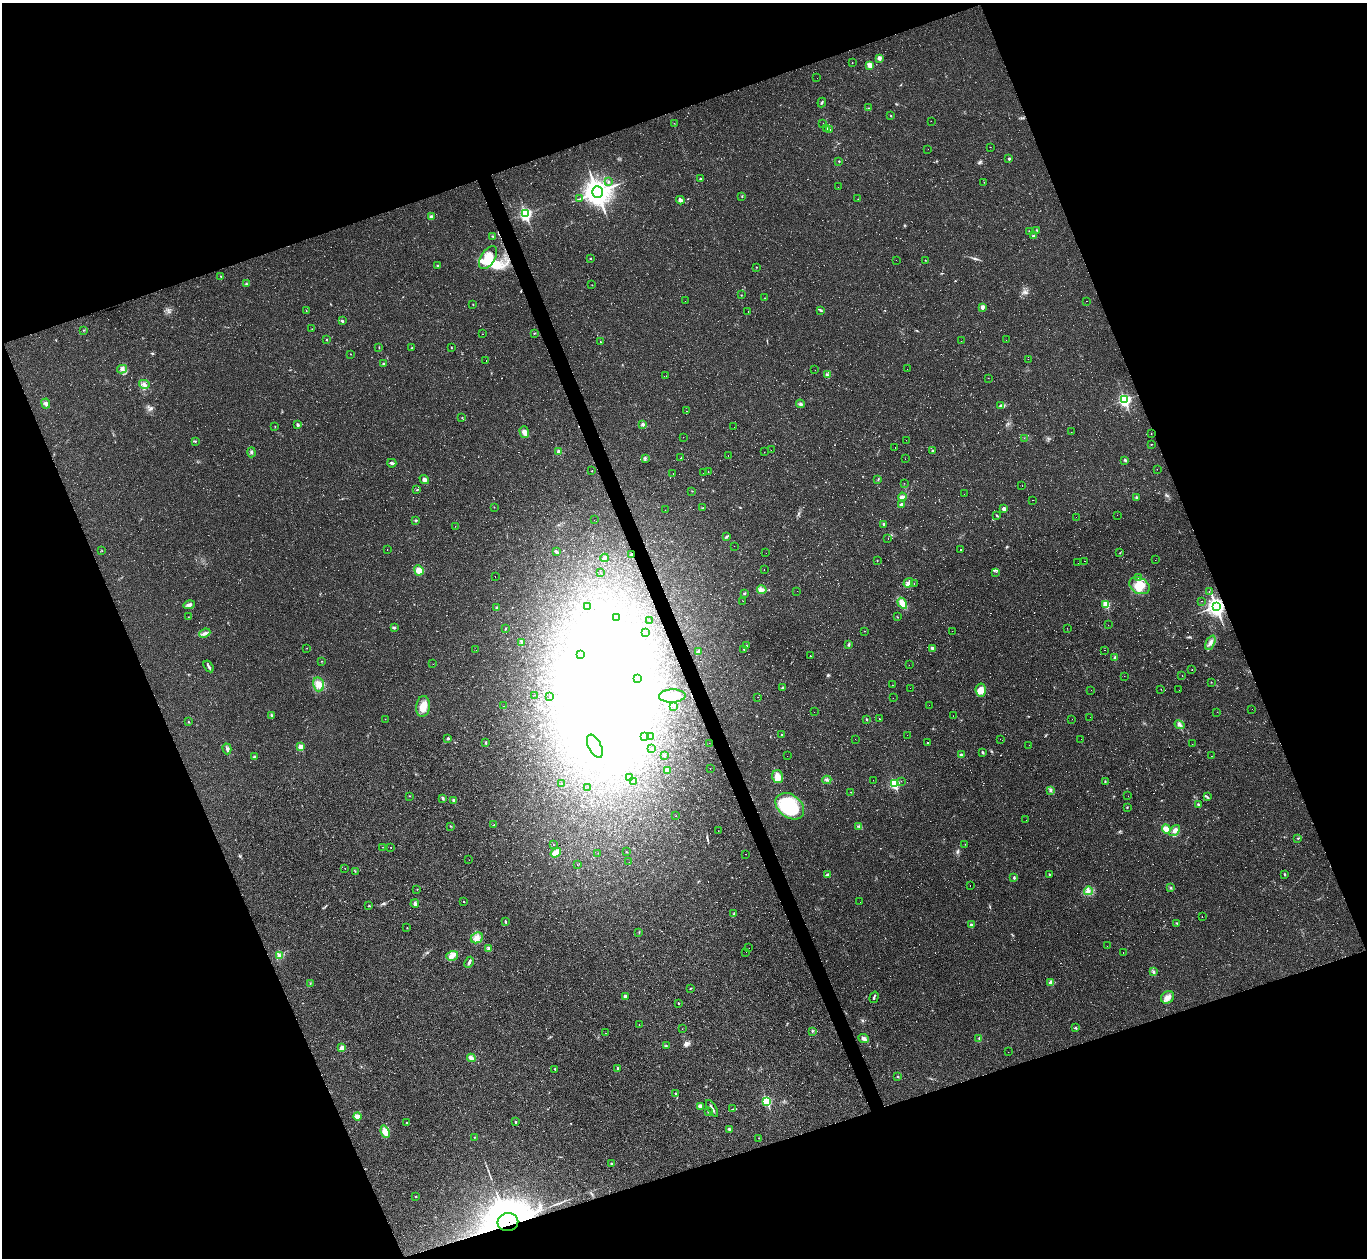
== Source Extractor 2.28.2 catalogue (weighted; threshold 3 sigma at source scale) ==
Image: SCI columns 1-5459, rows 274-5296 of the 5459 x 5444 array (HDU 1 of 3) = the unmasked area's bounding box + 8 px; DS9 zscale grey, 4 x 4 block average (1 PNG px = mean of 4 x 4 image px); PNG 1369 x 1260 px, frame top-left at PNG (2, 3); each listed source drawn as its Kron ellipse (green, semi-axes under 4 px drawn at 4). Shown black and unused: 41% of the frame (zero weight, under 2 of 3 exposures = <1% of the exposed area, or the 3 px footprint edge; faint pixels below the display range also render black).
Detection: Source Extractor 2.28.2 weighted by HDU 2 'WHT'. Background 0.0485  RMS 0.0067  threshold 0.0303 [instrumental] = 3 sigma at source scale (4.5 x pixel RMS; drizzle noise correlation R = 1.50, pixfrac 1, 0.05/0.05 arcsec/px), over >= 5 px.
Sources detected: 634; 22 too faint to see at this stretch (4 x 4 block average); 73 inside a brighter object's white glare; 176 cosmic-ray / hot-pixel residue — neither listed nor drawn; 1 coinciding with a brighter row at this scale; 1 inside a brighter listed object's ellipse — not listed separately; the other 361 listed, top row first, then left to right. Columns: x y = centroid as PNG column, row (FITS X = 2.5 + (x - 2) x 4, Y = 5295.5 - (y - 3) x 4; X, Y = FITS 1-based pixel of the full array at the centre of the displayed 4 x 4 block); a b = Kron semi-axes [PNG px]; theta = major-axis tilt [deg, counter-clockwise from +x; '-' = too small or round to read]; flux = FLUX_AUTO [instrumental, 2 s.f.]
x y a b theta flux
879 58 2 2 - 39
852 63 2 2 - 1.7
870 65 4 4 - 21
817 78 2 2 - 0.77
822 103 5 2 - 4.2
869 108 2 2 - 1.6
891 116 2 2 - 2.1
931 121 2 2 - 0.66
674 123 2 2 - 0.8
823 124 2 2 - 0.82
826 128 2 2 - 3.6
829 129 2 2 - 1.5
990 147 2 2 - 0.56
928 149 2 2 - 0.43
1009 158 2 2 - 12
839 161 2 2 - 5
701 179 3 2 - 4
609 182 2 2 - 2.7
984 182 2 2 - 0.76
838 187 2 2 - 0.65
597 192 6 5 - 4300
742 196 2 2 - 2
580 198 2 2 - 1.3
858 199 2 2 - 1.7
680 200 4 3 - 13
525 214 3 2 - 680
431 217 2 2 - 31
1029 231 2 2 - 1.8
1037 231 2 2 - 2.6
493 236 3 2 - 3
1034 236 4 2 - 5.5
488 258 13 7 57 110
590 258 2 2 - 2.5
896 260 2 2 - 0.51
925 260 2 2 - 1.1
438 266 3 2 - 5.5
756 267 2 2 - 1.4
221 276 2 2 - 2.5
246 284 2 2 - 3.5
592 285 2 2 - 0.67
741 295 2 2 - 1.8
765 298 2 2 - 1.2
685 301 2 2 - 0.53
1086 301 2 2 - 0.68
473 304 2 2 - 2
982 307 3 3 - 13
306 310 2 2 - 1.3
820 310 2 2 - 3.2
748 312 2 2 - 1.6
342 321 3 2 - 5.4
312 329 2 2 - 0.76
84 330 2 2 - 1.6
534 333 3 2 - 2.4
482 334 2 2 - 2.6
327 339 2 2 - 5.6
1006 340 2 2 - 0.54
961 341 2 2 - 0.42
600 342 2 2 - 5.5
379 347 3 2 - 2.2
451 347 3 2 - 2.6
412 348 3 2 - 2
351 354 2 2 - 1
1028 359 2 2 - 0.47
486 360 2 2 - 29
383 363 2 2 - 5.6
122 369 5 3 - 9.3
907 369 2 2 - 0.47
815 370 2 2 - 0.52
827 375 3 3 - 6.3
666 376 2 2 - 0.47
988 378 2 2 - 0.56
144 384 5 4 - 13
1125 400 3 2 - 660
46 404 5 3 - 11
800 404 4 3 - 7
1001 405 4 3 - 7.3
687 411 2 2 - 26
462 418 2 2 - 1.3
643 424 3 3 - 8.1
298 425 2 2 - 8.8
275 427 2 2 - 1.3
734 427 2 2 - 0.71
524 432 6 4 -72 20
1071 432 2 2 - 0.57
1151 434 2 2 - 1.5
683 437 2 2 - 0.61
1024 438 2 2 - 0.79
906 440 2 2 - 0.71
195 441 3 2 - 2.6
1151 444 2 2 - 1.5
895 448 2 2 - 2.2
771 450 2 2 - 38
932 451 3 2 - 3.6
251 452 5 2 - 4.9
559 452 2 2 - 51
764 452 2 2 - 0.83
728 455 2 2 - 68
645 458 2 2 - 4
681 458 2 2 - 1.1
905 459 2 2 - 0.51
1125 460 2 2 - 15
392 463 4 2 - 8.1
1157 469 2 2 - 0.45
592 471 2 2 - 1.5
708 472 2 2 - 1.4
673 473 2 2 - 1.4
703 473 2 2 - 2.3
424 479 5 4 - 13
878 479 2 2 - 1.7
904 483 2 2 - 0.8
1022 486 2 2 - 1.3
417 490 2 2 - 1.8
692 491 2 2 - 1.4
964 494 2 2 - 0.85
902 497 4 2 - 16
1136 498 3 2 - 4.3
1032 500 2 2 - 1.3
901 504 3 2 - 8.9
494 507 2 2 - 1.8
703 507 2 2 - 1.6
1004 508 4 4 - 11
665 510 2 2 - 0.51
997 515 3 2 - 3.2
1117 515 2 2 - 0.98
1076 517 2 2 - 0.41
594 520 2 2 - 0.39
416 521 3 2 - 3.8
884 524 3 2 - 4.1
455 526 2 2 - 0.83
726 537 2 2 - 2.4
888 538 2 2 - 0.64
734 546 2 2 - 0.47
387 549 2 2 - 2.7
961 550 2 2 - 3.8
102 551 2 2 - 1.2
556 552 3 2 - 4.9
766 553 2 2 - 0.49
1120 553 2 2 - 1.5
631 555 2 2 - 11
605 558 4 3 - 8.2
877 560 2 2 - 1.2
1155 560 2 2 - 0.62
1084 561 2 2 - 1.2
1078 563 2 2 - 0.92
764 569 2 2 - 1.2
419 570 5 4 - 31
996 572 2 2 - 1.2
600 573 2 2 - 0.73
495 576 2 2 - 25
1138 577 2 2 - 1.5
908 583 5 4 - 12
914 583 2 2 - 0.98
1139 586 11 8 -28 62
762 590 4 4 - 11
797 591 2 2 - 0.43
1209 591 2 2 - 2.2
744 593 3 2 - 3.6
743 601 2 2 - 0.75
1202 601 2 2 - 0.78
902 603 6 3 -56 48
1106 604 2 2 - 160
189 605 6 3 15 13
1216 606 4 3 - 2000
588 607 3 2 - 2.2
497 608 3 3 - 7.1
188 617 2 2 - 1.3
616 617 2 2 - 10
897 617 2 2 - 1.6
650 621 2 2 - 0.63
1108 625 2 2 - 0.88
394 628 3 2 - 3.9
1067 628 2 2 - 1.2
505 629 2 2 - 2.2
865 631 2 2 - 1.2
952 631 2 2 - 0.55
205 633 6 2 22 10
646 633 2 2 - 0.83
521 643 4 3 - 6.7
1210 643 8 3 63 14
849 645 3 2 - 2.1
746 646 2 2 - 6.6
307 648 2 2 - 1
932 648 2 2 - 22
744 649 2 2 - 2.8
476 650 2 2 - 0.63
1104 650 2 2 - 1.3
698 652 2 2 - 2.3
581 654 2 2 - 0.98
810 656 2 2 - 76
1115 657 3 2 - 11
322 661 2 2 - 1.2
433 664 2 2 - 4.4
909 665 2 2 - 0.39
209 666 6 2 -56 7.7
1192 670 2 2 - 1.2
1182 675 2 2 - 0.81
1124 676 2 2 - 0.58
638 678 2 2 - 0.86
1211 682 2 2 - 1.4
319 684 7 5 -77 29
892 685 2 2 - 0.8
783 688 4 2 - 4.2
910 688 2 2 - 0.37
1161 689 2 2 - 0.77
981 690 7 5 -85 39
1091 690 2 2 - 0.4
1179 690 2 2 - 1.2
535 695 2 2 - 2.1
550 696 2 2 - 9.7
672 696 13 6 2 67
758 697 2 2 - 0.8
893 698 2 2 - 0.52
929 705 2 2 - 1.1
423 706 10 7 84 43
504 706 2 2 - 13
673 706 2 2 - 1.1
1252 709 2 2 - 0.63
814 712 2 2 - 0.81
1217 712 2 2 - 0.49
271 715 3 2 - 4.6
953 716 2 2 - 0.61
1090 717 2 2 - 0.43
385 719 2 2 - 0.8
866 719 2 2 - 8.4
880 719 2 2 - 2.8
1072 719 2 2 - 3.5
189 722 2 2 - 2.5
1179 725 5 2 - 8.3
782 735 2 2 - 2.6
907 735 2 2 - 2.1
644 736 2 2 - 0.75
651 737 2 2 - 0.75
448 738 3 2 - 4
855 739 2 2 - 0.47
1000 739 2 2 - 0.54
1081 739 2 2 - 0.42
928 742 2 2 - 2.5
486 743 2 2 - 9.4
709 743 2 2 - 0.52
1192 744 2 2 - 0.4
1029 745 2 2 - 0.75
595 746 12 6 -63 55
301 747 2 2 - 67
651 748 2 2 - 1
227 749 5 2 - 7.1
983 752 3 2 - 3.9
664 755 2 2 - 11
961 755 3 2 - 6.7
787 756 2 2 - 0.68
1211 756 2 2 - 0.61
254 757 2 2 - 13
710 769 2 2 - 0.87
667 770 2 2 - 28
629 777 2 2 - 7.8
778 777 6 5 - 43
827 780 4 3 - 7
873 780 2 2 - 0.49
634 781 2 2 - 3.7
901 781 2 2 - 0.5
1105 781 2 2 - 2.9
561 784 2 2 - 2.2
894 784 2 2 - 390
587 787 2 2 - 0.71
1051 790 3 3 - 5.8
851 792 2 2 - 2
409 796 2 2 - 1.6
1128 796 2 2 - 0.49
1207 797 2 2 - 3.4
443 798 4 2 - 5
454 800 2 2 - 20
1198 804 3 2 - 6.1
790 806 16 11 -38 290
1127 807 2 2 - 5
675 816 2 2 - 0.65
1026 820 2 2 - 0.48
493 825 2 2 - 1.6
450 826 2 2 - 2.3
859 826 3 2 - 3.9
1166 829 5 4 - 31
718 831 2 2 - 2
1174 831 6 4 50 17
1298 838 2 2 - 2.9
965 844 2 2 - 0.82
553 845 2 2 - 1.3
383 847 2 2 - 1.4
391 847 2 2 - 4.6
626 852 2 2 - 2.1
556 853 6 3 36 41
598 853 2 2 - 0.59
745 854 2 2 - 0.64
469 860 2 2 - 0.58
629 862 2 2 - 0.59
577 865 2 2 - 0.9
345 868 2 2 - 0.76
355 871 2 2 - 2
828 874 3 2 - 4.6
1049 874 2 2 - 2.5
1284 874 3 2 - 3.3
1014 877 3 2 - 4.3
970 886 2 2 - 1.6
1171 888 2 2 - 1.8
417 889 2 2 - 1
1088 891 4 4 - 13
463 902 2 2 - 1.6
860 902 2 2 - 0.6
415 904 4 3 - 7.6
369 906 2 2 - 1.6
734 914 3 2 - 2.3
1202 916 2 2 - 180
505 922 3 2 - 4.7
1176 923 2 2 - 2.9
971 925 2 2 - 27
407 928 2 2 - 1.6
639 932 2 2 - 1.7
477 938 6 5 - 18
1107 946 2 2 - 0.76
749 948 2 2 - 0.5
489 949 4 3 - 8.4
746 952 2 2 - 34
1123 952 2 2 - 36
279 955 4 3 - 6.2
452 956 6 5 - 19
469 962 6 2 64 7.3
1153 972 3 2 - 5.3
1051 983 2 2 - 28
310 984 2 2 - 2.1
691 988 3 2 - 2
625 996 2 2 - 25
874 997 6 2 73 5.8
1168 997 7 6 - 24
678 1003 2 2 - 4.3
639 1025 2 2 - 1.4
1076 1028 2 2 - 2.8
682 1029 2 2 - 0.69
812 1031 3 2 - 3.3
605 1033 2 2 - 5
864 1038 5 4 - 13
979 1038 3 2 - 2.6
666 1045 2 2 - 1.5
342 1048 3 3 - 27
1008 1052 2 2 - 0.46
471 1058 4 3 - 23
618 1068 2 2 - 7.5
555 1069 2 2 - 4.2
898 1076 2 2 - 7.9
676 1093 2 2 - 5.4
767 1101 3 2 - 270
700 1106 4 4 - 13
712 1108 9 2 -60 10
733 1109 2 2 - 1.9
708 1111 2 2 - 2.7
357 1116 4 3 - 23
407 1122 2 2 - 4
515 1122 2 2 - 7.6
729 1129 3 2 - 4.6
385 1132 6 4 -67 37
474 1137 2 2 - 1.2
759 1138 2 2 - 1
611 1164 2 2 - 4.2
416 1197 2 2 - 3.5
508 1222 10 9 - 13000
Overlapping masked pixels (flux is a lower limit): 3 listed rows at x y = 631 555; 1216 606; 508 1222
Diffuse or blended objects may show on this block-average render without a row.